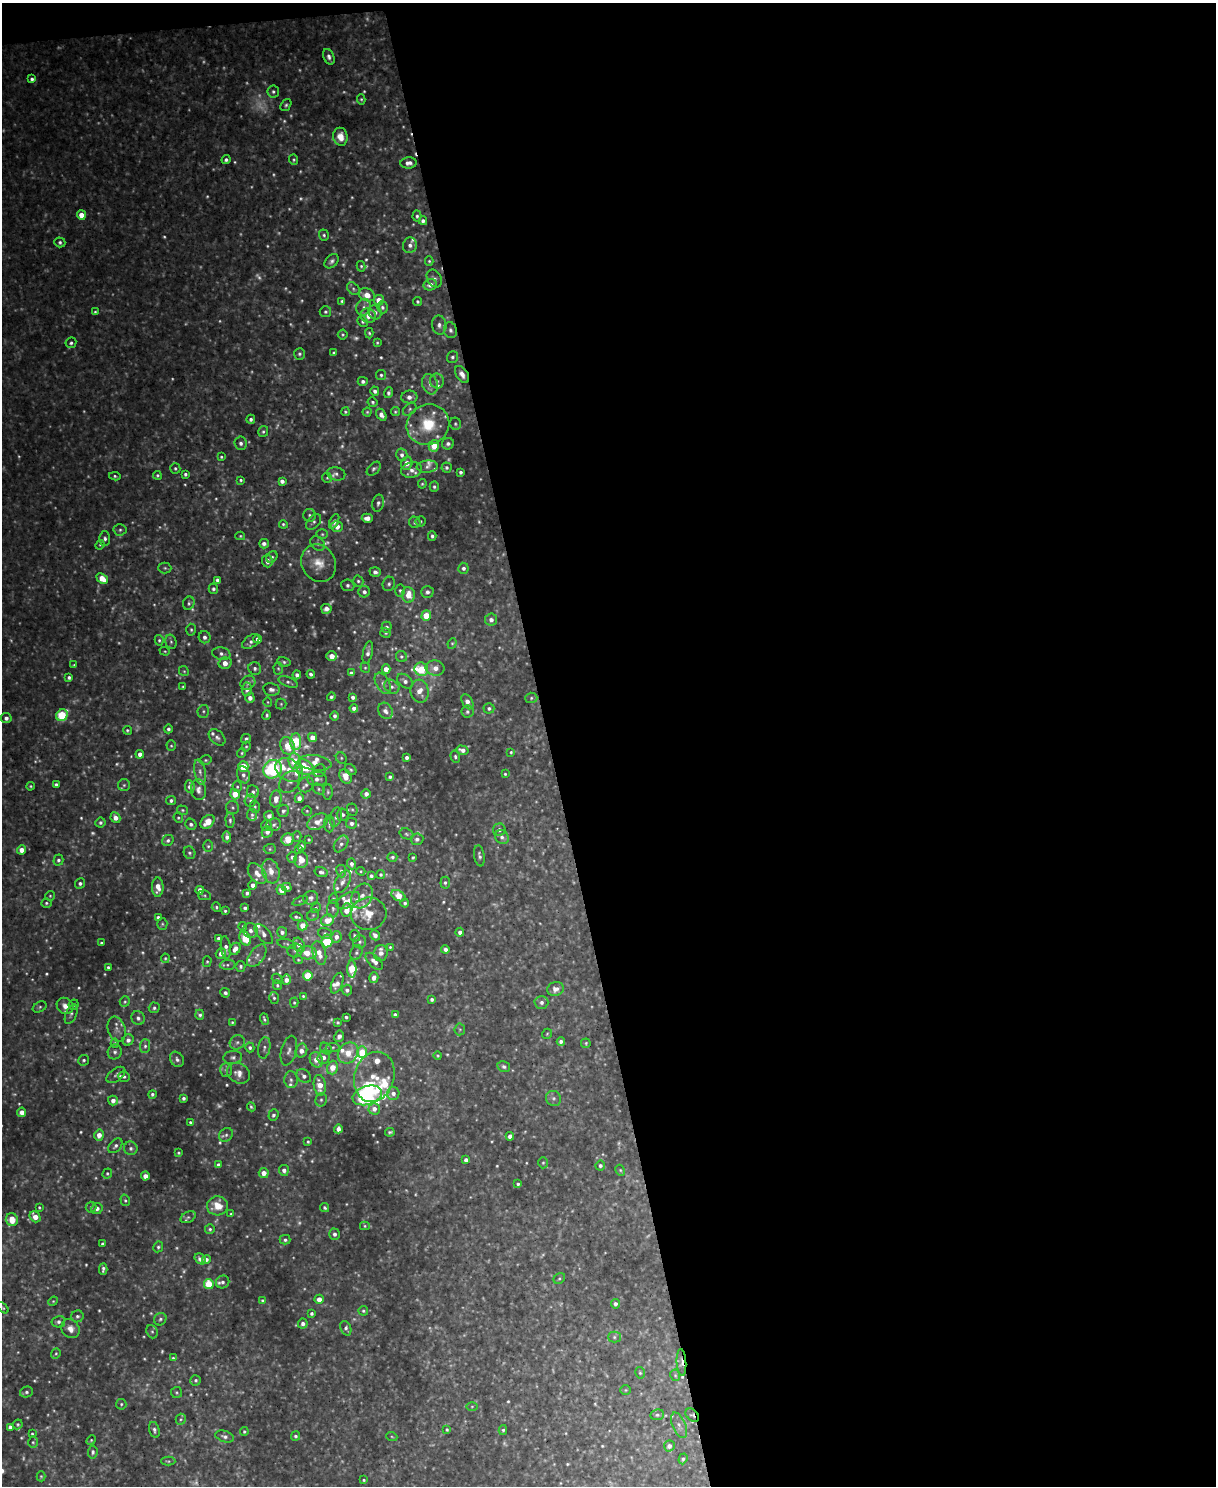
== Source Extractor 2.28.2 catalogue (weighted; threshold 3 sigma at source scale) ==
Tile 4 of 4 x 3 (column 4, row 1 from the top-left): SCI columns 3642-4855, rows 3106-4589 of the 4862 x 4845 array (HDU 1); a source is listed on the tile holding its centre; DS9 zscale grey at full resolution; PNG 1218 x 1488 px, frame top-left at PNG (2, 3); each listed source drawn as its Kron ellipse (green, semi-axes under 4 px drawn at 4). Shown black and unused: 55% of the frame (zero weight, under 3 of 5 exposures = <1% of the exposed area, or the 3 px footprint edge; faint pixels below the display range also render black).
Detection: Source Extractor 2.28.2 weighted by HDU 2 'WHT'; one run over the whole footprint, this tile lists its part. Background 0.0819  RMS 0.015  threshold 0.0694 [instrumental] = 3 sigma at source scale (4.5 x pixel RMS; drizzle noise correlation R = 1.50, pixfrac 1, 0.05/0.05 arcsec/px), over >= 5 px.
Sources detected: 868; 217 too faint to see at this stretch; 1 inside a brighter object's white glare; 1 cosmic-ray / hot-pixel residue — neither listed nor drawn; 43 inside a brighter listed object's ellipse — not listed separately; of the other 606, all 500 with FLUX_AUTO >= 1.89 (the completeness limit of this list) listed and drawn (106 fainter detections not listed), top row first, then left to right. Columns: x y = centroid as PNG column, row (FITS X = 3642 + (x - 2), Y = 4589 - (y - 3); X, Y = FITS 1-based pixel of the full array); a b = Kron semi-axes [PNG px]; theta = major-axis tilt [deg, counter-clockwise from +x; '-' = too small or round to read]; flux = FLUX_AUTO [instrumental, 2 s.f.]
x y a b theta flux
329 57 8 5 -67 5.9
32 79 4 4 - 4.3
273 91 6 6 - 4
361 99 5 4 - 2.2
286 105 6 4 54 3.2
340 137 9 7 -79 21
226 160 4 4 - 4.1
294 160 5 4 - 2.7
409 163 8 5 5 8.3
81 215 5 4 - 16
417 216 5 4 - 3.4
423 221 4 4 - 5.7
324 235 6 5 - 3.3
60 242 5 5 - 3.7
410 245 8 6 75 7.6
332 261 8 5 45 5.3
429 261 5 4 - 2.3
361 266 5 4 - 2.6
434 278 9 7 -56 5.4
430 285 7 5 13 11
353 289 7 5 -43 3.3
367 295 8 6 -21 20
379 300 5 5 - 17
342 301 4 3 - 3.1
418 301 4 4 - 2.7
364 307 8 7 - 7.9
382 307 6 5 - 3.8
95 312 4 3 - 2.4
325 312 6 5 - 3.5
375 312 7 6 - 6.8
368 316 8 7 - 15
363 322 5 5 - 2.7
439 325 9 7 -81 7.8
450 330 8 6 -73 5.3
369 333 5 4 - 2.2
343 335 5 5 - 2.4
71 343 5 5 - 3.7
377 343 3 3 - 2
334 353 4 3 - 2.7
299 354 6 5 - 4
452 357 6 5 - 3.7
462 374 9 6 -57 10
381 375 5 5 - 3.2
363 381 5 4 - 4.6
437 381 7 7 - 5.9
430 384 10 8 -73 9.6
375 391 5 4 - 5.6
389 393 5 4 - 4.6
409 397 8 6 3 9.3
373 402 5 4 - 3
410 409 7 5 42 3.3
345 412 4 4 - 2.2
367 412 4 4 - 2.3
395 412 4 4 - 2.1
381 415 6 4 -56 8.5
251 419 4 4 - 4.7
455 424 6 5 - 2.8
428 425 22 20 28 62
263 432 6 5 - 3.3
241 443 7 6 - 5.8
448 444 6 5 - 5.5
434 446 6 5 - 34
402 455 6 5 - 6.7
221 457 3 3 - 2.2
407 463 6 5 - 13
427 467 10 6 4 6.4
447 467 5 5 - 3.4
175 468 5 5 - 3
374 469 8 5 45 3.9
411 470 10 7 10 9.5
460 472 4 3 - 4.1
185 474 4 3 - 3.4
336 474 9 6 -13 5.1
157 475 4 4 - 2.5
115 476 6 4 -9 2.7
327 478 5 5 - 2
241 480 4 4 - 2.5
282 481 4 4 - 7.2
422 484 5 4 - 2.1
434 487 5 4 - 3.7
378 503 8 5 78 5.3
309 515 6 6 - 3.7
367 518 5 4 - 11
334 521 8 4 64 5.4
421 521 5 5 - 2.1
314 522 9 6 48 4.4
415 522 6 5 - 4
283 524 4 4 - 2.6
337 527 6 5 - 13
120 530 6 6 - 3.9
322 534 5 5 - 2.4
240 536 5 4 - 2.1
432 536 4 4 - 3.7
105 539 7 5 -88 4.7
318 543 8 6 -46 4.9
264 544 5 4 - 6.1
100 545 5 4 - 1.9
272 557 6 5 - 3.3
267 561 6 5 - 8.5
319 563 19 17 -60 29
165 568 6 5 - 2.9
463 568 5 5 - 5.3
375 572 5 4 - 6.4
102 578 6 4 -42 28
217 580 4 3 - 5
358 581 5 5 - 3.3
389 584 7 6 - 4.2
348 585 6 6 - 5
213 589 5 4 - 4.2
400 590 6 4 -88 3.1
364 592 5 5 - 6.8
427 592 6 5 - 6
408 595 8 6 -85 25
189 603 7 5 65 3.5
326 609 5 5 - 7.7
426 615 5 4 - 38
491 620 6 6 - 7
386 627 5 5 - 4.5
191 630 6 4 -87 2.7
386 633 5 4 - 2.4
205 637 6 6 - 5.9
258 639 4 4 - 8.8
159 640 5 4 - 2.9
171 642 7 5 -75 3.4
251 642 10 6 36 6.2
452 643 5 4 - 2
165 651 5 4 - 2
368 652 12 4 78 6.9
221 654 9 6 -12 5.8
332 656 5 4 - 16
401 656 6 5 - 3.3
284 662 7 4 -11 3.3
225 663 6 5 - 16
74 665 4 3 - 2.1
255 668 6 6 - 4.7
278 668 6 5 - 2.6
365 668 5 4 - 2.3
435 668 9 7 -10 13
386 669 4 4 - 14
421 669 7 6 - 48
184 671 5 4 - 2.2
351 673 4 4 - 4.7
311 674 4 4 - 4.3
297 675 4 4 - 5.5
69 677 4 4 - 3.9
405 681 9 6 -40 6.6
288 682 10 5 -20 4.4
248 683 8 6 34 6.4
383 683 12 6 -60 6.2
183 687 3 3 - 2.1
392 687 8 6 -33 6.1
247 689 7 5 88 7.9
271 689 8 6 -10 6.1
420 691 11 9 -82 17
331 697 4 3 - 3.7
353 697 4 3 - 5.5
250 698 5 4 - 9.1
531 698 6 5 - 3.1
268 702 5 4 - 1.9
467 702 8 5 -61 11
281 704 5 5 - 2.3
354 708 4 4 - 6.8
489 708 5 5 - 3.6
203 711 6 5 - 3.3
385 711 8 6 -60 8.4
467 712 6 6 - 4.2
62 715 6 5 - 100
267 715 5 4 - 2.8
335 716 5 4 - 5.2
6 718 5 5 - 7
168 729 4 4 - 4.2
127 730 4 4 - 2.6
217 737 10 6 -44 5.9
312 737 4 4 - 17
246 739 5 4 - 4.1
296 742 8 5 -89 88
171 746 5 4 - 2.3
287 746 9 7 -71 29
246 747 5 4 - 2.4
462 750 6 4 -16 8.2
511 752 4 3 - 2.1
242 753 5 4 - 2.1
140 754 4 4 - 9.4
455 757 6 4 -73 3.3
341 758 6 5 - 2.7
407 758 4 4 - 5.4
206 760 6 4 13 2.6
295 761 8 6 -82 36
315 763 16 7 -8 17
243 766 5 5 - 42
304 767 9 7 -32 48
273 769 10 9 - 280
289 770 15 10 -31 22
351 770 6 5 - 3.1
319 771 7 6 - 3.9
200 772 13 5 -81 7.9
505 774 3 3 - 2.1
243 775 9 6 -71 8.1
346 776 7 5 -64 22
390 777 4 3 - 3.6
317 779 10 7 -2 9.6
290 782 12 9 49 9.6
56 785 4 3 - 4.7
124 785 6 6 - 3.7
306 785 8 7 - 5.4
30 786 4 3 - 2.2
190 787 6 5 - 8.9
237 787 5 4 - 2.5
319 789 7 5 -29 3.2
198 790 10 7 -82 8.4
253 792 6 6 - 4.8
328 792 8 5 -89 3
235 794 5 4 - 30
366 794 4 4 - 7.9
299 798 5 4 - 8.8
276 799 8 5 83 14
171 800 5 4 - 4
250 800 6 5 - 3.5
255 807 6 5 - 2.8
233 808 7 6 - 3.6
182 810 6 4 -15 2.3
352 810 6 5 - 2.7
283 811 6 5 - 4.5
307 811 5 5 - 2.2
252 815 5 5 - 3
342 815 6 6 - 5
269 816 5 5 - 7.4
336 817 10 5 75 5.2
115 818 5 4 - 13
178 818 5 4 - 2.3
230 820 8 4 -86 3.8
208 822 8 6 44 25
318 822 11 7 28 14
100 823 5 5 - 4.1
351 823 5 5 - 6.1
191 824 6 5 - 4.5
329 824 8 5 -89 4.2
266 825 5 5 - 6.8
274 825 7 6 - 4.6
499 830 6 6 - 6.2
267 832 5 5 - 6.7
407 834 7 5 -19 3.4
297 836 5 4 - 2
227 837 5 4 - 6.8
502 837 7 6 - 6.4
288 839 6 6 - 27
309 839 3 3 - 2.1
417 839 6 5 - 5.2
168 840 6 5 - 4.3
341 844 9 6 55 5.9
208 846 6 5 - 2.9
301 846 4 4 - 5.9
270 849 6 5 - 2.7
298 849 3 2 - 1.9
21 850 4 4 - 16
190 853 6 5 - 3.8
479 856 11 5 -81 4.9
292 857 5 5 - 4.7
392 857 5 4 - 3.6
413 857 4 3 - 2.4
58 860 5 5 - 4.2
301 860 8 7 - 16
352 864 5 4 - 4.9
271 871 12 8 -74 17
341 871 6 4 -82 3.9
361 871 4 4 - 1.9
321 872 6 5 - 4.7
257 873 12 7 -50 14
381 874 4 4 - 3
371 876 4 4 - 4.2
342 882 12 6 61 8.8
445 883 6 4 84 3.5
80 884 5 5 - 5.3
253 885 4 4 - 8
158 887 9 5 90 17
287 887 5 4 - 6.1
200 890 4 4 - 12
281 890 5 4 - 13
247 893 4 4 - 4.2
204 895 6 5 - 2.6
50 896 5 5 - 2.2
362 896 13 10 60 14
398 896 7 5 -29 32
311 898 7 6 - 5.3
333 898 5 4 - 1.9
348 900 13 7 28 11
300 901 8 3 23 2.1
46 903 5 4 - 3
405 903 4 4 - 3.7
216 907 5 4 - 3
245 908 4 3 - 3.9
316 908 5 4 - 2.6
333 909 8 6 86 4.3
346 910 7 5 84 18
225 911 3 3 - 2.5
369 914 18 16 5 29
313 915 6 5 - 2.9
158 917 4 3 - 4.2
296 917 6 3 -16 3.3
327 920 6 5 - 24
162 924 6 5 - 2.6
302 925 5 5 - 18
243 926 4 4 - 2.6
250 930 8 7 - 8.3
282 932 5 5 - 6.1
460 932 4 4 - 7.6
325 933 7 5 -17 3.2
264 934 12 6 -49 8.4
375 935 5 4 - 7.8
355 936 5 5 - 5.2
336 937 6 5 - 9.8
218 938 4 4 - 4.1
245 938 7 5 -63 37
327 941 6 5 - 57
360 942 6 6 - 4.6
101 943 3 3 - 3.2
286 944 9 4 -14 3
299 945 7 5 -62 11
226 947 11 5 -85 7.1
390 947 3 3 - 1.9
235 949 6 5 - 14
445 949 4 4 - 6.9
295 951 7 7 - 4.4
221 953 5 5 - 9
307 953 9 6 -4 27
319 953 12 6 -75 17
356 953 7 6 - 4.1
381 953 8 7 - 9.2
257 956 13 7 54 9
165 958 5 4 - 2
298 960 5 4 - 1.9
374 961 11 5 -44 11
207 962 5 4 - 2.5
227 965 8 5 3 3.5
108 967 3 3 - 3.2
240 967 5 5 - 3.7
352 969 8 4 -90 50
308 976 5 4 - 59
374 978 5 4 - 8.5
277 979 5 5 - 2
286 980 5 4 - 10
337 983 11 5 68 8.6
277 985 5 4 - 3.1
555 989 8 7 - 9.5
347 990 5 5 - 4.4
225 993 5 4 - 4.2
303 996 3 3 - 2
274 998 6 4 -74 3.4
432 999 4 4 - 3.7
125 1002 5 5 - 2.6
541 1002 7 6 - 6.3
294 1003 5 4 - 2.2
74 1005 5 5 - 3.2
65 1006 9 7 -40 13
40 1007 7 5 28 3.2
154 1008 5 5 - 3.7
71 1014 10 5 66 4.3
200 1015 5 4 - 3.4
395 1015 4 3 - 4.9
346 1017 3 3 - 3
138 1018 7 6 - 6.4
264 1019 6 3 -69 3.2
232 1022 4 4 - 2
338 1023 4 3 - 2.7
117 1029 13 8 -70 9.9
460 1029 6 5 - 2.4
547 1034 5 5 - 2.3
339 1036 6 5 - 6.9
128 1040 6 5 - 7.7
561 1041 4 4 - 4.8
237 1042 8 7 - 5.2
115 1043 4 4 - 2.4
586 1043 5 4 - 2.2
145 1046 7 5 89 4.7
250 1047 5 4 - 4.2
333 1047 7 4 7 3.2
264 1048 11 6 80 5.2
326 1049 6 5 - 3.3
289 1051 15 7 74 8.7
301 1051 7 5 74 11
115 1052 7 7 - 5.4
362 1052 6 5 - 48
348 1053 11 9 48 24
438 1055 4 4 - 2
233 1057 9 6 6 5
323 1057 6 6 - 7.8
177 1059 8 6 -52 6
84 1060 5 5 - 3.6
316 1060 8 6 -65 18
332 1067 7 5 73 23
504 1067 6 5 - 4
226 1070 7 6 - 4.1
239 1073 12 9 -33 12
116 1075 11 6 36 4.8
304 1076 8 6 -41 7.3
124 1077 6 5 - 3.6
374 1077 25 20 73 39
291 1080 8 6 -87 5.6
320 1085 10 6 -82 23
393 1093 6 6 - 7.9
152 1094 4 4 - 3.3
367 1095 15 9 17 110
183 1098 3 3 - 3.9
553 1098 8 7 - 5.4
321 1100 7 5 76 3.9
113 1101 5 5 - 8.9
251 1107 4 3 - 2.7
374 1109 6 5 - 9.3
22 1112 4 4 - 9.8
273 1115 6 5 - 4.4
190 1122 4 3 - 2.6
338 1129 4 4 - 8.2
390 1132 4 3 - 2.8
99 1135 5 5 - 14
226 1135 7 6 - 4.5
510 1136 4 4 - 9.6
308 1142 4 3 - 2.2
115 1146 8 5 48 4.9
131 1148 7 6 - 5.1
178 1153 3 3 - 2.1
466 1160 4 4 - 7.9
543 1163 5 4 - 2.5
218 1165 4 4 - 6.5
600 1166 5 5 - 4.2
284 1170 5 5 - 7.1
620 1170 5 4 - 2.3
264 1173 5 5 - 16
107 1174 5 4 - 2.4
145 1176 4 4 - 13
518 1184 3 3 - 2.9
125 1200 6 4 -73 2.7
217 1206 10 9 - 31
39 1207 3 3 - 1.9
91 1207 5 5 - 3.5
325 1208 5 4 - 2.7
97 1209 6 5 - 6.7
231 1214 3 3 - 2.1
35 1217 6 5 - 18
188 1217 8 5 28 3.6
12 1220 6 6 - 27
365 1226 5 4 - 2.2
210 1229 5 4 - 3
334 1234 5 5 - 6.2
285 1240 5 5 - 3.8
102 1244 3 3 - 3.7
158 1247 5 4 - 3.1
200 1259 6 5 - 7.7
206 1259 4 4 - 5.2
103 1269 6 3 88 4.4
559 1278 6 5 - 2.6
223 1282 7 6 - 4.2
209 1284 5 5 - 58
319 1299 4 4 - 12
262 1300 4 4 - 2.6
53 1301 5 4 - 1.9
615 1304 4 4 - 5.7
3 1308 7 4 -45 2.2
363 1311 5 4 - 2.9
312 1313 4 4 - 3.7
77 1316 6 6 - 4
160 1319 6 5 - 3.9
58 1322 7 5 12 5.3
303 1324 5 4 - 7.1
346 1328 7 5 -68 4.5
70 1329 10 8 -53 14
152 1332 7 5 -68 3.5
614 1337 6 5 - 3.4
56 1354 5 4 - 2.3
173 1358 4 4 - 2.3
681 1363 13 5 -87 6.9
640 1373 6 4 -74 2.1
675 1375 6 5 - 2.2
196 1380 5 5 - 3.4
625 1390 5 4 - 1.9
26 1392 6 5 - 4.1
177 1392 5 5 - 2.6
121 1404 5 5 - 2.6
472 1406 5 3 - 1.9
657 1415 7 5 10 3.1
692 1415 8 5 -42 4.7
181 1419 5 5 - 2.9
18 1424 5 4 - 2.8
679 1425 13 6 -68 7.8
10 1427 4 4 - 5
447 1429 4 4 - 2.8
154 1430 8 5 -76 4.5
503 1430 5 4 - 3
244 1431 4 4 - 2.2
32 1434 3 3 - 2
295 1436 5 4 - 3.4
225 1437 9 5 -18 5.9
392 1437 6 3 -20 2
91 1440 5 4 - 2
33 1442 6 5 - 2.7
669 1446 5 5 - 8.2
93 1452 6 4 85 3.5
683 1459 5 4 - 3.3
168 1461 7 4 -1 2.3
41 1476 5 4 - 2.2
364 1480 4 3 - 2.2
Overlapping masked pixels (flux is a lower limit): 3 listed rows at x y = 462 374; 681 1363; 692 1415
Isophote crosses this tile's border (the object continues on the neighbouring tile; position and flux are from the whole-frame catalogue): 1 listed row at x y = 3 1308